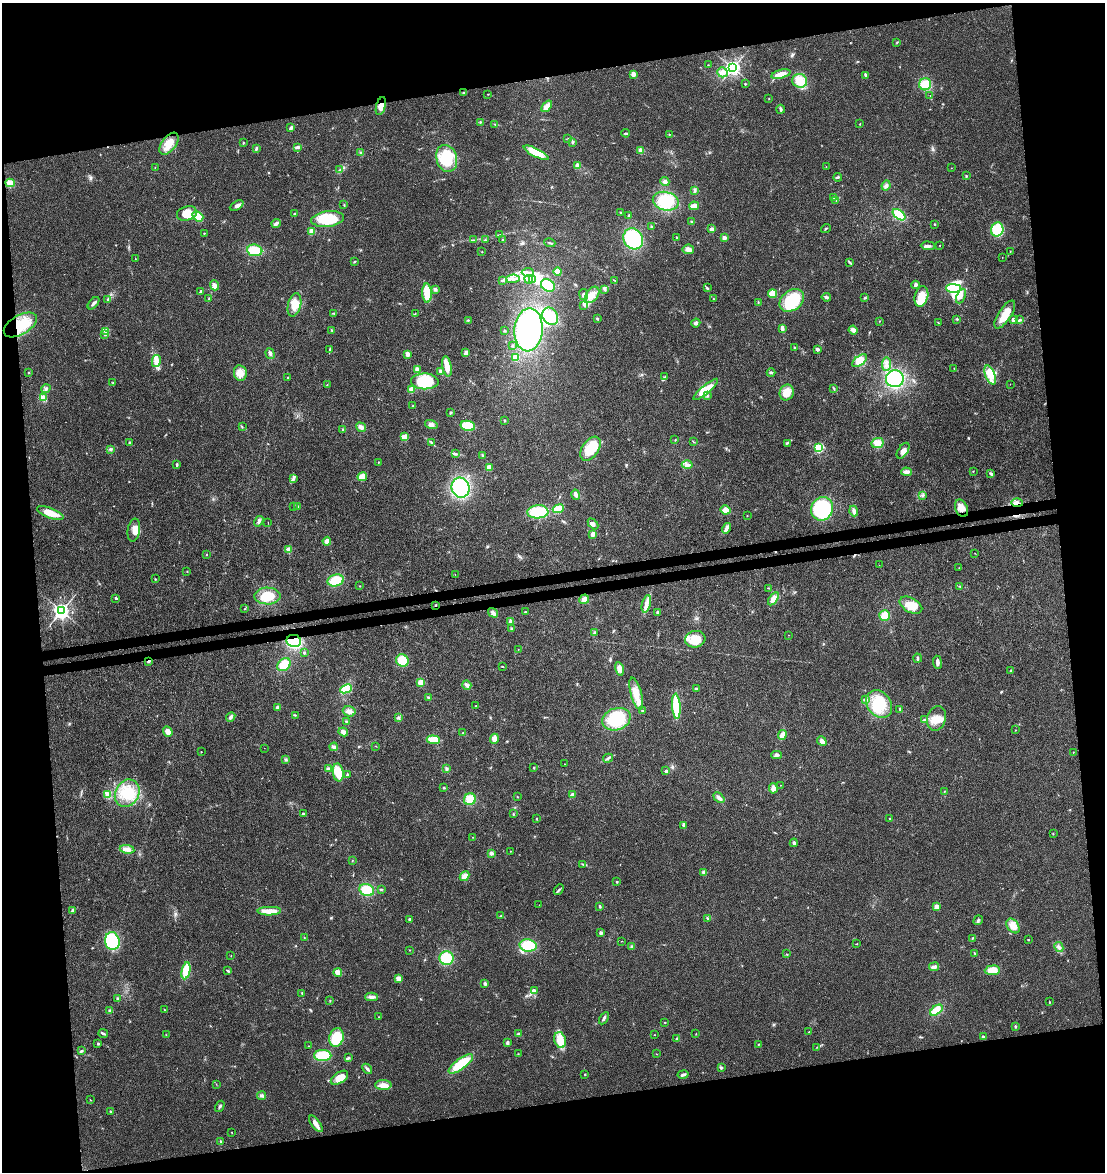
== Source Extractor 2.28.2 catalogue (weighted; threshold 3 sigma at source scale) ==
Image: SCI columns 69-4478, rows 56-4735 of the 4503 x 4793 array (HDU 1 of 3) = the unmasked area's bounding box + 8 px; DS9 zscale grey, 4 x 4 block average (1 PNG px = mean of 4 x 4 image px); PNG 1107 x 1174 px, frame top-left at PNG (2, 3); each listed source drawn as its Kron ellipse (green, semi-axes under 4 px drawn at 4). Shown black and unused: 21% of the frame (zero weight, under 3 of 4 exposures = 5% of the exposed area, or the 3 px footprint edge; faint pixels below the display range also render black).
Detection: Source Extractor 2.28.2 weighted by HDU 2 'WHT'. Background 0.0167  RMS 0.0027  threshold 0.0123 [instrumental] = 3 sigma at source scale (4.5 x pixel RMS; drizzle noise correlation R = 1.50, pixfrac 1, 0.0396/0.0396 arcsec/px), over >= 5 px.
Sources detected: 444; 5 inside a brighter object's white glare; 3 cosmic-ray / hot-pixel residue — neither listed nor drawn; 1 coinciding with a brighter row at this scale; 22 inside a brighter listed object's ellipse — not listed separately; the other 413 listed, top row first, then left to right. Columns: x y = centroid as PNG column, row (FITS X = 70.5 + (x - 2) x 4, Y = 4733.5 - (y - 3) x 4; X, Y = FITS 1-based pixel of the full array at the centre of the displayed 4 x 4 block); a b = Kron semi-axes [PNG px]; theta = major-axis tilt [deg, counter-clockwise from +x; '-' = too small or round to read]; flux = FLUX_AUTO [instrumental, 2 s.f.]
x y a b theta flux
897 42 3 2 - 1.3
708 65 2 2 - 0.45
733 68 3 3 - 620
722 72 5 5 - 8
633 74 4 4 - 5.9
781 74 10 4 15 14
866 75 4 2 - 3.3
800 81 7 7 - 23
745 84 2 2 - 1.4
925 84 6 6 - 28
463 92 2 2 - 1.9
488 94 2 2 - 0.52
930 95 2 2 - 0.33
769 98 2 2 - 0.64
381 106 9 4 76 14
547 106 6 4 49 13
781 109 4 3 - 3.6
480 122 3 2 - 1.4
495 124 2 2 - 0.9
860 124 2 2 - 0.62
291 128 3 2 - 4.2
626 133 4 2 - 2.2
669 134 2 2 - 2
568 139 2 2 - 0.5
572 142 3 2 - 1.5
243 143 2 2 - 1
169 144 13 7 52 21
298 147 3 2 - 1.9
256 148 4 2 - 3.1
641 150 2 2 - 25
361 153 3 3 - 2.2
536 153 14 4 -26 32
447 158 14 10 -74 68
577 166 3 3 - 5.6
826 166 2 2 - 0.34
155 168 2 2 - 0.37
951 168 2 2 - 0.42
340 170 3 2 - 1.4
966 176 3 2 - 1.6
838 177 4 2 - 2.5
665 181 5 3 - 4.1
10 183 4 4 - 16
886 186 5 4 - 4.8
694 191 2 2 - 0.86
834 197 2 2 - 1.3
836 200 2 2 - 0.7
666 201 13 9 -13 52
344 205 2 2 - 0.82
237 206 7 3 27 6.3
694 206 5 2 - 22
621 212 2 2 - 0.96
187 213 10 7 17 26
295 214 2 2 - 2.1
629 215 2 2 - 1.4
899 215 7 4 -39 41
198 216 6 4 -40 23
328 219 16 7 7 56
692 222 3 2 - 1.6
276 223 4 3 - 5.1
934 224 3 2 - 1.1
651 227 3 2 - 1.5
826 228 5 2 - 1.5
712 229 4 2 - 4.9
997 230 7 6 - 42
311 232 3 3 - 13
204 233 2 2 - 0.85
499 235 2 2 - 0.59
677 237 2 2 - 3.4
724 238 2 2 - 22
633 239 11 9 -55 110
473 240 2 2 - 0.75
485 240 3 2 - 1.3
502 240 2 2 - 0.96
550 243 6 2 -17 1.9
940 245 2 2 - 1.1
928 246 7 3 -3 4.9
688 249 6 4 9 7.6
255 250 8 5 -6 38
1010 251 2 2 - 0.7
482 252 2 2 - 0.44
1002 257 2 2 - 0.34
135 259 2 2 - 0.84
354 262 2 2 - 1.4
850 263 2 2 - 0.82
558 271 4 3 - 13
528 272 6 3 3 5
513 279 6 2 3 5.2
529 279 4 3 - 3.9
503 280 4 3 - 2.5
533 280 2 2 - 1.4
615 280 3 2 - 0.91
214 285 5 4 - 7.9
548 285 7 6 - 41
916 285 4 3 - 4.4
707 288 4 2 - 2.1
953 288 7 2 -1 82
435 289 4 3 - 3.8
605 289 4 2 - 2.5
200 291 3 2 - 1.9
427 293 9 4 -88 32
584 294 5 4 - 4.7
773 294 4 3 - 21
592 295 9 6 55 15
921 296 10 6 74 27
961 296 8 3 66 6.4
826 297 4 3 - 3.5
209 298 2 2 - 1.2
864 298 3 2 - 1.4
108 299 3 2 - 2
713 299 3 2 - 0.93
792 300 13 10 37 85
758 302 3 2 - 1.1
93 303 7 2 48 5.7
294 305 12 6 77 21
584 305 2 2 - 1
334 313 3 2 - 1.4
415 313 2 2 - 0.82
1005 314 16 6 56 27
550 316 9 7 -58 29
597 318 2 2 - 1.4
957 319 3 2 - 1.5
468 320 2 2 - 0.83
1013 320 4 3 - 4.2
1020 320 4 2 - 2.2
879 321 2 2 - 0.78
696 323 5 4 - 3.6
938 323 3 2 - 0.92
20 325 18 9 30 54
782 328 4 2 - 11
332 330 3 2 - 1.5
529 330 21 14 85 200
853 330 4 3 - 9.7
105 331 2 2 - 0.96
505 331 3 2 - 1.1
105 335 2 2 - 1.3
512 346 2 2 - 1.2
794 347 2 2 - 1.2
330 349 3 2 - 1.6
818 349 3 3 - 4.2
466 353 3 3 - 7.3
270 354 5 3 - 3.6
408 354 3 3 - 9
515 357 3 3 - 12
156 361 6 3 78 7.8
860 361 8 4 36 19
886 364 7 2 88 5.1
447 366 10 4 -80 18
954 368 2 2 - 0.51
417 369 3 3 - 5.1
440 371 3 3 - 2.3
29 372 2 2 - 2.9
240 373 8 6 -80 17
771 373 4 2 - 2.6
990 375 10 4 -70 20
665 376 2 2 - 0.56
288 377 2 2 - 0.95
895 379 9 8 - 120
425 381 14 8 -1 67
113 383 3 2 - 1.4
1010 384 2 2 - 0.43
327 385 2 2 - 0.57
834 388 2 2 - 1.1
46 389 5 2 - 2.6
411 389 3 3 - 12
706 389 15 4 40 30
787 392 8 7 - 22
707 396 3 2 - 1.4
43 398 2 2 - 73
413 406 2 2 - 3.9
450 413 3 2 - 2.4
505 420 2 2 - 2.1
431 425 6 4 -15 6.1
468 426 7 5 -12 42
242 427 2 2 - 1.1
361 427 5 3 - 7.6
343 429 3 2 - 1.6
404 437 4 3 - 20
675 440 2 2 - 0.91
431 442 3 2 - 1.6
693 442 3 2 - 1.1
130 443 3 2 - 2.4
787 443 3 2 - 1.5
878 443 6 5 - 17
819 448 2 2 - 170
111 449 3 2 - 2
590 449 13 8 56 50
903 451 9 5 56 9.4
455 453 3 2 - 1.9
483 455 2 2 - 0.87
378 462 2 2 - 1.1
177 465 3 2 - 2.4
687 465 5 3 - 5.2
489 468 3 3 - 11
973 471 2 2 - 0.67
906 472 5 4 - 5.9
991 474 4 2 - 2.9
362 477 5 4 - 17
293 479 4 2 - 3
461 488 10 9 - 140
576 495 5 3 - 7.1
923 495 2 2 - 0.76
1017 503 6 3 -2 5.9
294 506 2 2 - 1.2
298 506 4 2 - 1.9
961 508 9 6 -66 13
558 509 6 4 24 28
822 509 12 11 - 120
726 510 5 4 - 12
854 511 5 3 - 4.9
538 512 10 6 3 67
50 513 14 5 -21 25
747 516 2 2 - 0.51
259 521 5 3 - 4.1
268 522 2 2 - 0.44
593 524 6 4 -47 4.9
727 528 5 3 - 4.7
134 530 11 6 80 14
593 534 3 2 - 9.1
327 541 4 4 - 8.4
289 550 2 2 - 40
975 553 2 2 - 0.28
206 554 2 2 - 0.93
879 565 2 2 - 1
959 568 2 2 - 0.59
187 571 2 2 - 0.69
455 574 2 2 - 0.35
155 579 2 2 - 0.81
336 581 8 5 15 38
360 586 2 2 - 0.65
960 587 2 2 - 0.89
768 588 2 2 - 0.64
267 596 13 8 -1 34
116 598 3 2 - 2.1
584 599 5 4 - 6.7
773 599 7 4 56 13
646 604 9 4 75 9.4
436 605 3 2 - 1.2
911 605 12 7 -29 25
245 608 2 2 - 0.7
61 611 3 3 - 770
525 612 3 2 - 1.5
657 612 3 2 - 2.5
493 613 5 4 - 5.1
885 615 5 5 - 19
510 621 4 3 - 3.8
511 629 2 2 - 2.7
595 632 3 3 - 1.9
788 635 2 2 - 0.27
695 639 10 8 14 33
294 641 7 6 - 85
518 649 2 2 - 0.51
304 653 2 2 - 2.5
917 658 4 2 - 2.3
402 660 6 6 - 30
148 661 3 2 - 2.4
937 662 7 3 -83 5.6
284 665 7 5 42 29
503 666 2 2 - 0.88
619 669 7 4 -77 11
1011 670 2 2 - 0.6
421 682 4 3 - 11
467 685 5 3 - 5
346 689 6 4 25 32
696 689 3 3 - 2.7
636 694 16 5 -75 23
428 697 4 2 - 1.8
866 699 3 3 - 4.2
879 704 15 11 -53 52
476 706 2 2 - 0.93
676 706 12 4 -86 65
277 707 3 3 - 3.3
900 709 4 2 - 1.7
642 710 2 2 - 0.86
349 711 6 5 - 7.8
295 715 2 2 - 1.3
231 717 5 3 - 4.5
398 718 3 2 - 1.4
936 718 12 9 73 21
616 719 14 11 18 68
924 720 3 2 - 1.7
346 721 3 2 - 1
1015 730 2 2 - 0.61
168 732 5 4 - 9.9
343 732 5 3 - 6.8
463 733 2 2 - 0.5
782 735 5 3 - 12
494 739 5 4 - 8.5
433 740 6 4 -4 24
822 741 5 3 - 7.2
376 746 2 2 - 0.47
334 747 4 3 - 4.5
264 748 2 2 - 0.59
201 752 2 2 - 1.3
1073 752 2 2 - 0.58
776 755 5 4 - 4.5
608 758 5 3 - 3.2
286 759 3 3 - 2.3
564 764 2 2 - 0.36
534 768 2 2 - 3
328 769 4 3 - 4
447 769 3 3 - 2.4
666 771 3 3 - 3.3
338 772 9 5 -82 35
347 775 3 2 - 1.5
781 785 2 2 - 0.52
444 788 3 2 - 1.3
773 788 5 3 - 9
944 791 2 2 - 0.73
127 793 14 11 61 41
108 794 2 2 - 1.2
573 795 2 2 - 26
517 796 2 2 - 0.49
719 798 6 3 -42 6.2
470 799 6 5 - 27
303 814 3 2 - 2.7
513 814 3 2 - 1.1
536 818 2 2 - 0.88
890 819 3 2 - 1.8
684 825 4 3 - 5.6
1053 834 2 2 - 0.76
473 837 2 2 - 0.62
794 843 4 3 - 3.1
127 849 7 3 -9 7
510 851 2 2 - 0.45
491 853 3 3 - 5.2
352 860 2 2 - 0.46
583 864 2 2 - 1
704 872 4 3 - 4.7
465 876 5 3 - 11
617 882 3 2 - 0.97
381 889 3 2 - 1.2
559 889 6 2 47 2.6
367 890 7 6 - 31
539 905 2 2 - 0.37
600 907 4 2 - 1.9
937 907 2 2 - 35
73 911 4 2 - 6.1
269 911 12 4 2 18
500 916 2 2 - 0.87
707 918 3 2 - 1.7
410 919 3 2 - 2
978 920 5 2 - 2.5
1013 926 8 5 -53 13
601 933 3 3 - 3.1
304 937 2 2 - 0.65
973 938 2 2 - 1
1028 939 2 2 - 1
112 941 9 7 -79 92
622 941 2 2 - 0.46
857 944 2 2 - 0.69
528 945 8 6 -12 54
632 947 3 3 - 2.5
1059 947 5 3 - 5
410 950 2 2 - 0.72
975 953 2 2 - 0.75
787 954 2 2 - 0.57
231 956 2 2 - 0.71
446 958 7 7 - 47
934 967 5 3 - 4.5
992 970 7 4 5 21
186 971 8 4 78 37
227 971 4 2 - 1.5
338 972 4 3 - 14
399 978 3 3 - 13
485 984 4 3 - 2.7
535 991 4 2 - 1.9
302 993 2 2 - 1.7
371 997 6 4 0 5.4
117 999 3 3 - 1.9
330 1000 2 2 - 0.98
1050 1002 2 2 - 1.9
165 1010 2 2 - 0.69
936 1010 7 4 37 19
110 1011 3 3 - 2.3
378 1017 2 2 - 0.74
604 1018 7 2 60 4.2
665 1022 2 2 - 0.62
1015 1026 3 2 - 1.4
809 1032 3 2 - 1.2
103 1034 4 2 - 2.6
518 1034 3 2 - 1.8
696 1034 2 2 - 0.51
166 1035 2 2 - 0.82
654 1035 2 2 - 0.5
336 1037 9 7 74 52
983 1037 2 2 - 6.2
676 1039 4 2 - 3.4
560 1040 8 5 -74 31
507 1042 3 3 - 3.4
98 1043 3 2 - 1.4
758 1044 2 2 - 0.82
308 1046 2 2 - 0.5
817 1047 2 2 - 0.65
81 1051 3 2 - 2.8
518 1054 2 2 - 0.57
656 1054 2 2 - 0.71
323 1055 8 5 -1 49
348 1057 3 2 - 1.8
461 1064 15 5 36 59
721 1068 2 2 - 2.7
367 1069 5 2 - 3.4
585 1074 3 2 - 0.86
683 1074 5 3 - 3.6
339 1078 10 5 34 20
216 1084 2 2 - 0.42
383 1085 8 5 0 14
261 1096 4 3 - 3.3
90 1100 2 2 - 0.44
220 1106 6 2 57 2.4
110 1111 3 2 - 1.5
316 1124 10 3 -54 12
232 1132 2 2 - 0.61
221 1142 3 2 - 2.2
Overlapping masked pixels (flux is a lower limit): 6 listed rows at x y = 381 106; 20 325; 1017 503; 436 605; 294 641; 148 661
Diffuse or blended objects may show on this block-average render without a row.